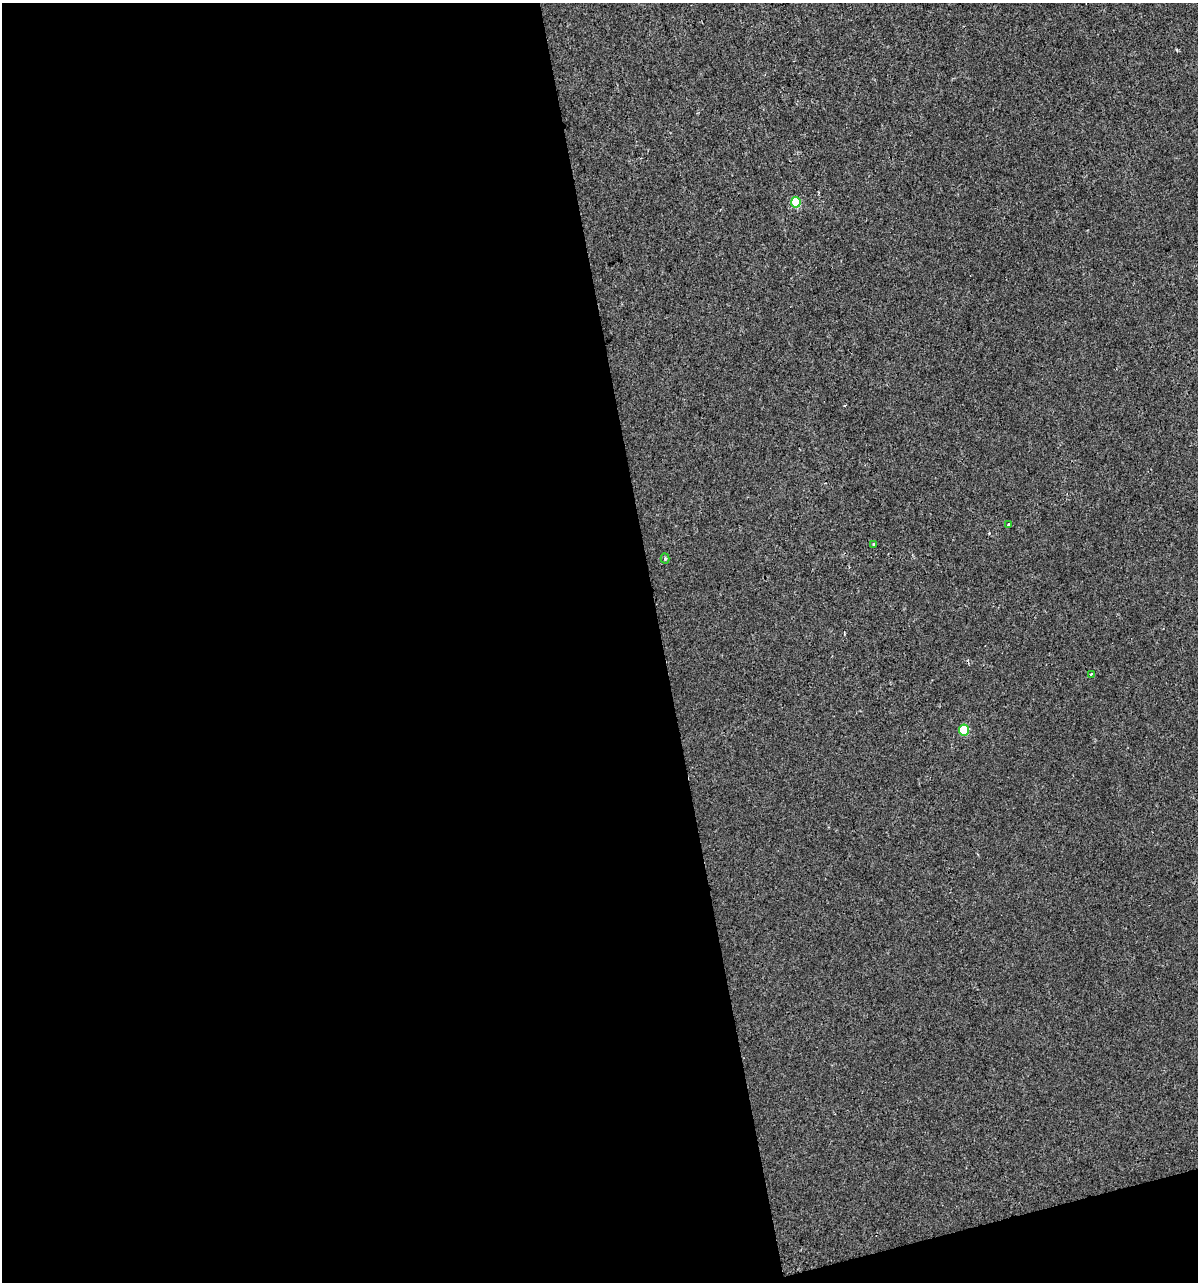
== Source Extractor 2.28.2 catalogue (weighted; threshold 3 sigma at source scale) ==
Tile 13 of 4 x 4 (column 1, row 4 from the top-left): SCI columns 94-1289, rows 1-1280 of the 4919 x 5122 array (HDU 1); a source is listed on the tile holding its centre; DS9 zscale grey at full resolution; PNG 1200 x 1284 px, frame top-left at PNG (2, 3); each listed source drawn as its Kron ellipse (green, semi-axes under 4 px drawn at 4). Shown black and unused: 57% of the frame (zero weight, under 2 of 3 exposures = <1% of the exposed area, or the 3 px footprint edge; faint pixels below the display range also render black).
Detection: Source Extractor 2.28.2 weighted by HDU 2 'WHT'; one run over the whole footprint, this tile lists its part. Background 1.48e-04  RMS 0.0042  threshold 0.019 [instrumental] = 3 sigma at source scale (4.5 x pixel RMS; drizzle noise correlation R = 1.50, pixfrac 1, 0.0396/0.0396 arcsec/px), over >= 5 px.
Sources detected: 6; all 6 listed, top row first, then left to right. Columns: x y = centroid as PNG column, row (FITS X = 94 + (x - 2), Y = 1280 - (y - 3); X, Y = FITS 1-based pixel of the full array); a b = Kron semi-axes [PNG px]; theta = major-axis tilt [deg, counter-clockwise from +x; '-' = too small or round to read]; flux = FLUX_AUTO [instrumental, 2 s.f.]
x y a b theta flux
796 202 5 5 - 12
1009 525 3 3 - 0.82
874 544 3 3 - 1.4
665 558 5 4 - 0.48
1091 674 3 3 - 0.82
964 730 5 5 - 15